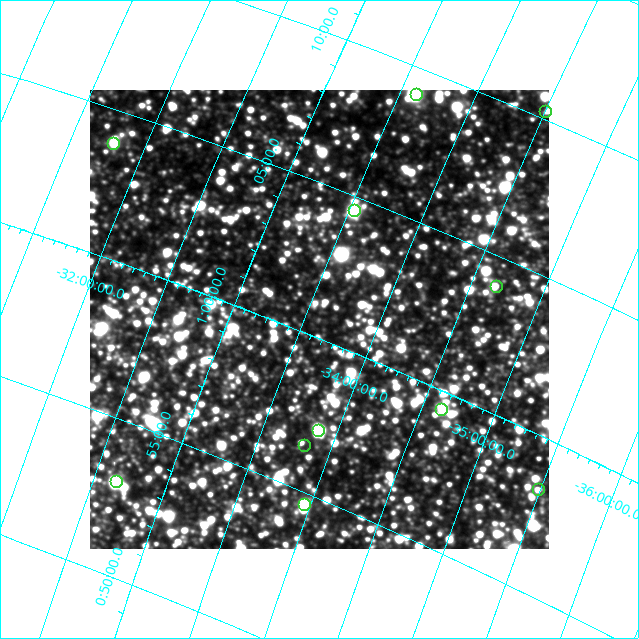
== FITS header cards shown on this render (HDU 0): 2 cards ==
NAXIS1  =                  459 / length of data axis 1
NAXIS2  =                  459 / length of data axis 2

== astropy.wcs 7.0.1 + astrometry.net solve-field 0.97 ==
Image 459 x 459 px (HDU 0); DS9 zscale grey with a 90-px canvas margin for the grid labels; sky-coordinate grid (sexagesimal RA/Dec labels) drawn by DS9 from the SOLVED WCS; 11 Tycho-2 reference stars matched to detected sources circled (green)
Header WCS: none
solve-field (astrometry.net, Tycho-2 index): SOLVED blind (the file carries no WCS)
Solved WCS: RA---TAN-SIP/DEC--TAN-SIP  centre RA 01:00:37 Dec -33:36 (15.15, -33.60 deg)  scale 25.6 arcsec/px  FOV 195.5' x 195.5'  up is +68 deg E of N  parity flipped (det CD > 0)
(file carries no celestial WCS; the grid is the blind solution)
Tycho-2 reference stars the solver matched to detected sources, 11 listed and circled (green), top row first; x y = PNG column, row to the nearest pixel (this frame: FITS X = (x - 90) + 1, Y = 459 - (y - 90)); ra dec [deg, ICRS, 3 dp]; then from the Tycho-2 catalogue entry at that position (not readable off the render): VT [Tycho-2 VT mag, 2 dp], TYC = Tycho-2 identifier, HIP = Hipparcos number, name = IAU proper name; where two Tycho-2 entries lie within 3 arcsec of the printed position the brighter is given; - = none
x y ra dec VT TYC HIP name
416 94 17.274 -33.608 8.90 6999-2068-1 5399 -
545 111 17.564 -34.503 9.42 7001-1597-1 5487 -
113 143 15.960 -31.786 9.19 6999-815-1 4981 -
354 210 16.136 -33.533 6.58 6999-2322-1 5042 -
496 286 15.999 -34.677 9.01 7001-1103-1 4993 -
441 409 14.856 -34.636 7.78 7001-1013-1 4628 -
318 430 14.275 -33.870 8.94 7001-1932-1 4455 -
304 445 14.116 -33.818 9.58 7001-2087-1 - -
116 481 13.248 -32.658 9.13 6998-543-1 4145 -
538 489 14.583 -35.484 9.61 7001-2000-1 4561 -
304 504 13.661 -33.957 8.48 7001-2076-1 4270 -